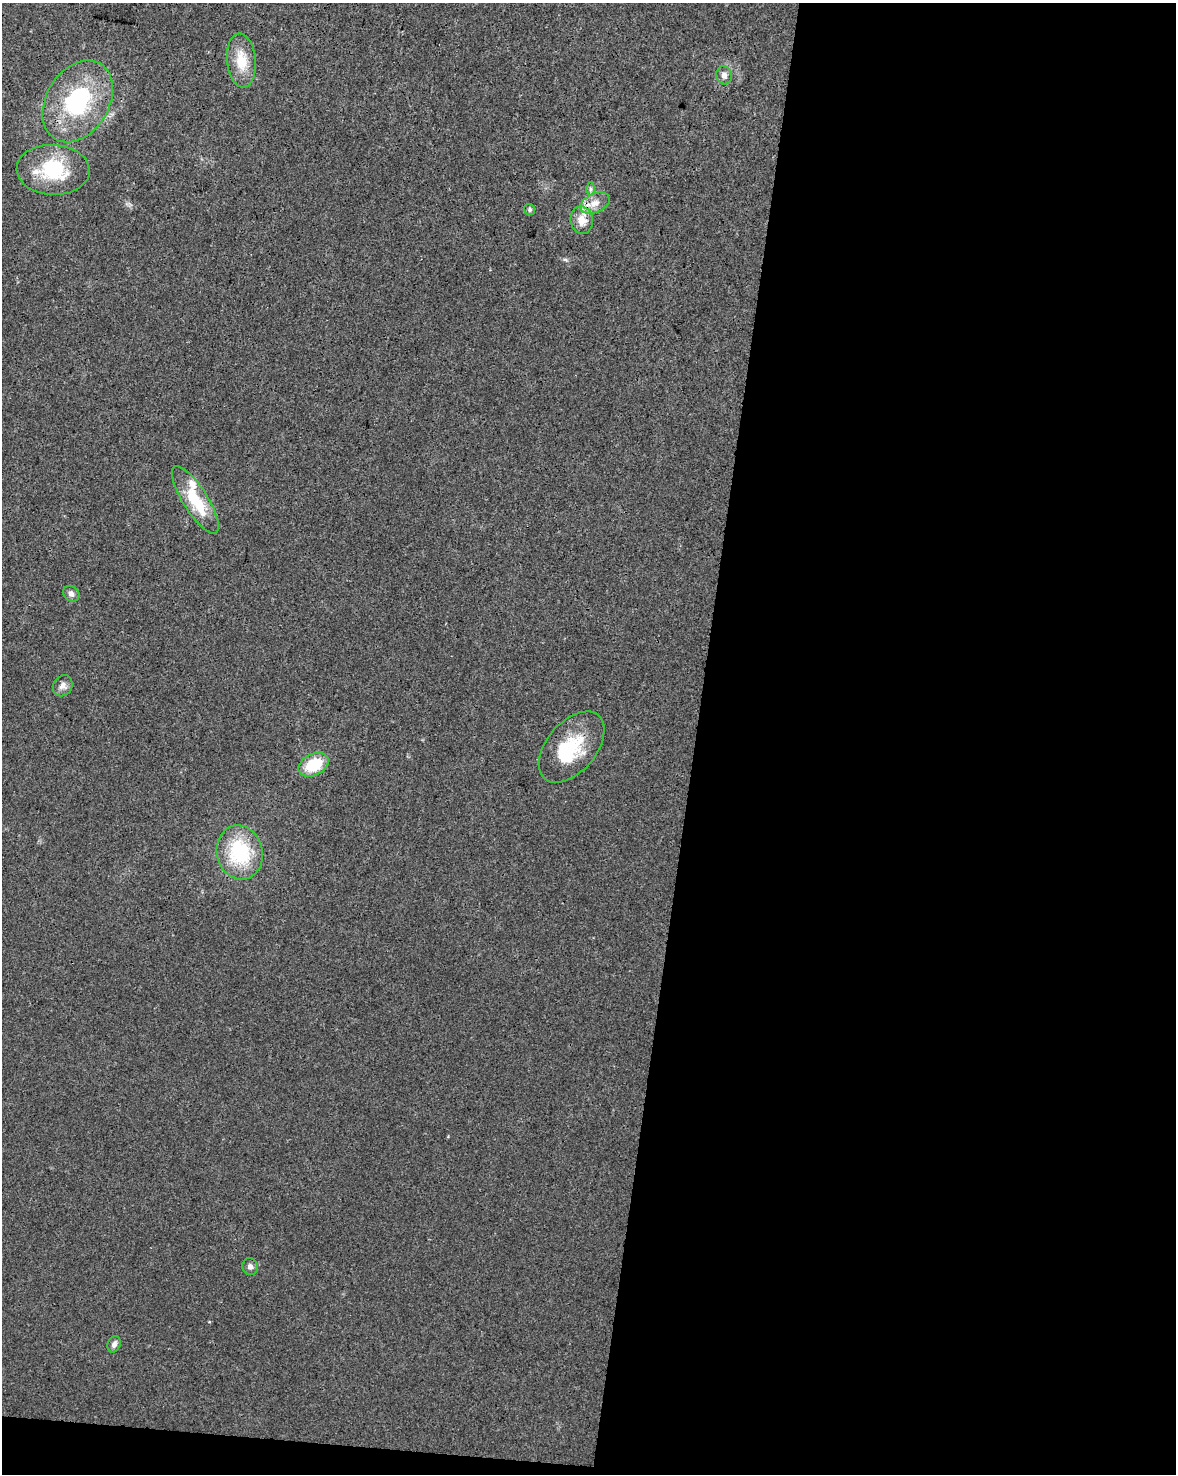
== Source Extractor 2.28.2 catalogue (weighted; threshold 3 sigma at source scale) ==
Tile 12 of 4 x 3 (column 4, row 3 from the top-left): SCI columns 3525-4698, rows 228-1699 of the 4709 x 4928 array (HDU 1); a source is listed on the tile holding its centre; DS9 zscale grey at full resolution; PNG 1178 x 1476 px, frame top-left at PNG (2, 3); each listed source drawn as its Kron ellipse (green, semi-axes under 4 px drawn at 4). Shown black and unused: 42% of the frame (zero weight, under 3 of 4 exposures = <1% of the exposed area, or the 3 px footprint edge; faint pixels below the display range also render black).
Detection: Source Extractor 2.28.2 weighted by HDU 2 'WHT'; one run over the whole footprint, this tile lists its part. Background 0.0237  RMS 0.0033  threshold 0.0149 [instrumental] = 3 sigma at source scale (4.5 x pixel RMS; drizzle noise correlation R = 1.50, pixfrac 1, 0.0396/0.0396 arcsec/px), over >= 5 px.
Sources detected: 18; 1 inside a brighter object's white glare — neither listed nor drawn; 1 inside a brighter listed object's ellipse — not listed separately; the other 16 listed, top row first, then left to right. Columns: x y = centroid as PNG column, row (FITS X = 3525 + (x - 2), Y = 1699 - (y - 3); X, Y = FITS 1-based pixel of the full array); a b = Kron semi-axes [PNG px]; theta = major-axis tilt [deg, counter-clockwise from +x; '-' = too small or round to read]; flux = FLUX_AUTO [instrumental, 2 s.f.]
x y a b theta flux
241 61 27 14 -84 8.4
724 75 9 8 - 1.7
78 101 44 31 59 34
53 170 36 25 -3 21
591 189 7 4 -90 0.75
595 203 15 9 23 3.5
530 210 6 5 - 0.72
582 220 14 11 -81 4.5
195 500 39 12 -58 14
71 594 9 7 -43 1.5
63 686 11 9 57 1.8
572 747 42 24 50 16
313 765 16 10 26 14
240 852 27 23 -76 23
250 1267 8 8 - 1.3
114 1344 8 6 66 1.3
Overlapping masked pixels (flux is a lower limit): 1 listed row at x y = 582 220